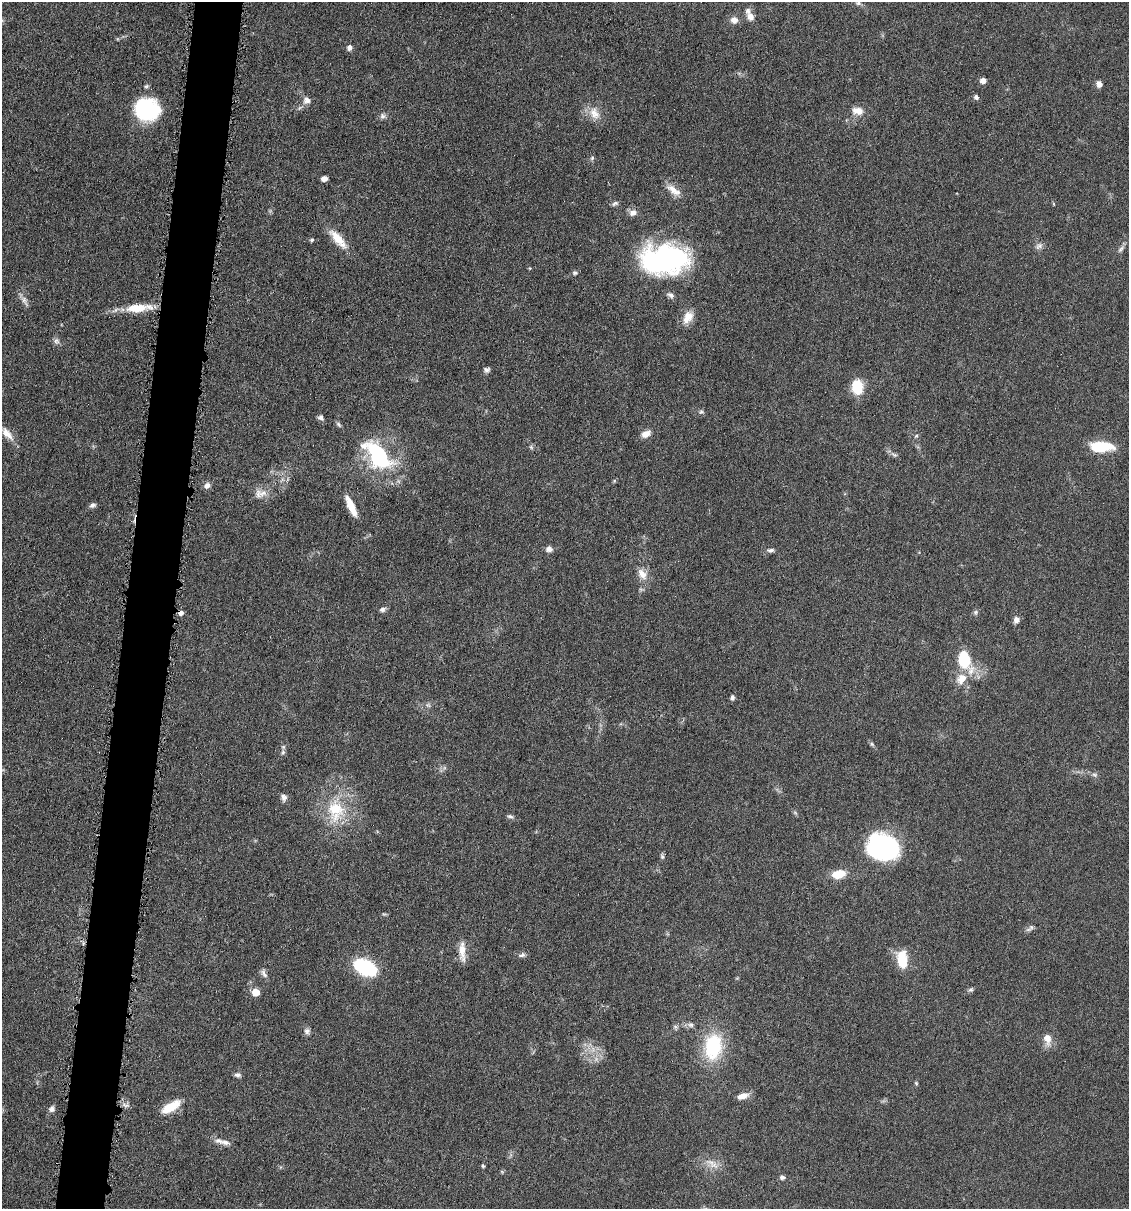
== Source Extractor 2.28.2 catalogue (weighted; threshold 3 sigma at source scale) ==
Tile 7 of 4 x 4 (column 3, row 2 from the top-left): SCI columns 2368-3494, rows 2419-3625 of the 4852 x 4836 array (HDU 1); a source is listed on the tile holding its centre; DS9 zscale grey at full resolution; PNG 1131 x 1211 px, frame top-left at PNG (2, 2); no overlay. Shown black and unused: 4% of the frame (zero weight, under 4 of 8 exposures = <1% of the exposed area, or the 3 px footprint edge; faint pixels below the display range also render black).
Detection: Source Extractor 2.28.2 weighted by HDU 2 'WHT'; one run over the whole footprint, this tile lists its part. Background 0.0485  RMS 0.004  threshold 0.0163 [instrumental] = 3 sigma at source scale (4.09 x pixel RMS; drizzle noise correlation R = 1.36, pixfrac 0.8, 0.05/0.05 arcsec/px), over >= 5 px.
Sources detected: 96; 1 too faint to see at this stretch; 2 inside a brighter object's white glare — not listed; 4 inside a brighter listed object's ellipse — not listed separately; the other 89 listed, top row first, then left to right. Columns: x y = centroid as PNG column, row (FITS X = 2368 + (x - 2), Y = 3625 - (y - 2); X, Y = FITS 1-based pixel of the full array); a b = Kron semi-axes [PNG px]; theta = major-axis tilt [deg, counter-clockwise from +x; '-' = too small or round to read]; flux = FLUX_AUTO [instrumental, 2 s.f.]
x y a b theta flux
858 3 8 5 -9 1.1
750 16 11 8 -51 2.6
734 20 8 7 - 2.7
349 48 7 6 - 1.5
983 81 5 5 - 3
1099 84 7 6 - 2
146 86 6 5 - 0.64
976 97 5 5 - 1.1
307 100 11 10 - 2.2
147 109 25 21 -12 32
858 111 15 9 -8 4
594 113 20 13 -63 4.9
382 116 8 7 - 1.2
592 158 6 6 - 0.67
324 179 6 4 17 2
673 190 22 9 -36 4
615 203 9 5 23 0.93
633 213 10 8 11 2.2
338 239 29 10 -48 6.9
312 240 5 5 - 0.62
1039 246 11 8 31 1.5
1121 249 13 5 52 1.3
666 260 40 37 0 46
530 268 5 4 - 0.37
575 273 7 5 -22 0.77
24 301 15 6 -67 1.9
137 308 28 11 4 9.4
688 317 17 10 59 4.8
56 341 9 8 - 1.4
487 370 7 6 - 1.1
857 387 16 12 -86 9.9
701 412 6 5 - 0.73
321 417 7 6 - 1.1
339 424 9 5 -49 0.8
7 434 22 9 -50 4.2
646 434 12 8 23 2.9
916 436 6 4 44 0.52
531 447 6 5 - 0.66
1101 447 19 9 0 19
377 455 41 20 -49 36
894 455 9 5 -21 1
614 481 6 4 73 0.44
207 485 8 7 - 1.8
262 493 16 10 33 3.6
92 505 8 6 16 1.1
351 506 23 7 -66 6.8
549 549 9 7 -10 1.6
770 550 10 6 0 1.2
642 574 16 10 -53 3.9
382 609 9 6 14 1.1
975 612 7 6 - 0.82
181 613 5 4 - 2
1016 620 8 6 72 1.9
964 660 20 12 -69 18
962 679 16 11 51 5
732 697 6 5 - 1.1
428 705 8 6 -2 1.1
872 744 7 5 -23 0.68
283 752 6 5 - 0.74
1095 775 8 5 -8 0.89
284 797 10 7 -87 1.5
336 810 35 26 -87 20
510 816 9 5 -17 0.9
883 847 28 23 -11 58
662 856 7 5 -74 0.77
839 874 14 8 11 7.7
1031 927 7 6 - 0.97
462 950 23 8 -86 4.6
522 955 11 6 16 1.2
902 960 20 11 -82 11
366 967 21 13 -27 29
264 973 13 6 -66 1.5
971 990 8 5 37 0.81
255 992 5 5 - 7.9
691 1025 8 7 - 1.2
307 1031 9 8 - 1.3
1047 1039 15 9 -80 3.6
713 1046 24 16 81 28
237 1075 8 6 -9 1.2
916 1083 5 4 - 0.44
743 1096 13 7 17 3.1
126 1105 11 6 -14 1.4
171 1107 21 9 31 9.4
52 1109 8 7 - 1.4
219 1141 14 8 -17 2.3
714 1165 16 9 -13 3.6
483 1166 5 4 - 0.5
502 1172 6 4 -46 0.45
782 1177 6 6 - 0.98
Overlapping masked pixels (flux is a lower limit): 1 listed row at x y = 181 613